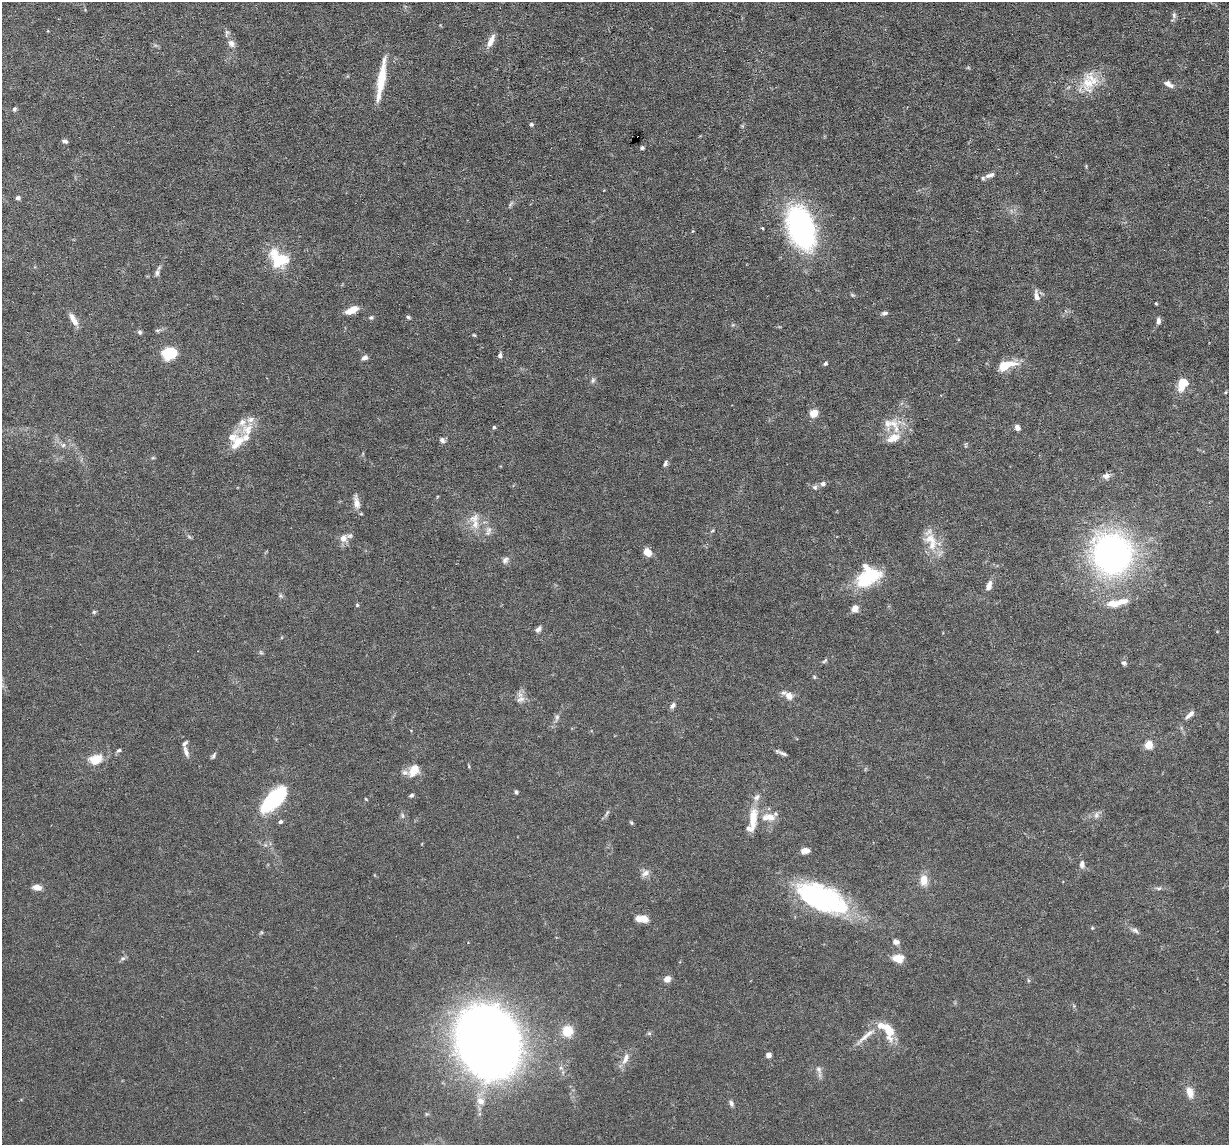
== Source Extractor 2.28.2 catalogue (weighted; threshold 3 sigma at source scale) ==
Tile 10 of 4 x 4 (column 2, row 3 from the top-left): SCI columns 1227-2453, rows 1262-2404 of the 4906 x 4927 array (HDU 1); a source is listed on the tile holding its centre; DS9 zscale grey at full resolution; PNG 1231 x 1147 px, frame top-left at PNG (2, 2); no overlay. Shown black and unused: <1% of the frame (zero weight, under 3 of 6 exposures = <1% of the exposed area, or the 3 px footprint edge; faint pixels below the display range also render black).
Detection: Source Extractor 2.28.2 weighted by HDU 2 'WHT'; one run over the whole footprint, this tile lists its part. Background 0.0968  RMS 0.0042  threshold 0.0172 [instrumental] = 3 sigma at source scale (4.09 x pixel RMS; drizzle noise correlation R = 1.36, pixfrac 0.8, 0.05/0.05 arcsec/px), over >= 5 px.
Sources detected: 135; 2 inside a brighter object's white glare — not listed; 16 inside a brighter listed object's ellipse — not listed separately; the other 117 listed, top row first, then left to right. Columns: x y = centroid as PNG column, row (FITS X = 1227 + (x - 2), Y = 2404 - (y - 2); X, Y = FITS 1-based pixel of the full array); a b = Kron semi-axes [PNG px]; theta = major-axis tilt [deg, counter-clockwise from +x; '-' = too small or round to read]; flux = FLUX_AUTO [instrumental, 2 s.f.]
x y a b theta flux
1174 15 8 5 -89 1
491 41 17 6 66 3.2
231 43 10 8 -49 1.9
381 79 49 7 81 11
1088 83 26 18 -88 9.6
1168 84 11 5 -33 2.1
14 109 6 5 - 0.67
531 124 5 5 - 0.62
637 138 3 3 - 1.6
65 141 6 4 -17 1
642 148 4 4 - 0.64
990 175 14 6 21 2
18 198 6 5 - 0.9
801 227 39 22 -71 89
763 228 3 3 - 0.51
278 260 25 19 -11 14
157 273 9 6 82 1.2
1036 296 14 6 -79 2.3
1156 303 4 3 - 0.45
352 310 15 7 24 4.3
885 313 7 4 19 1
408 317 5 5 - 0.57
371 318 6 5 - 0.65
73 319 17 7 -60 3.1
1158 321 8 5 84 1.4
157 330 6 4 -18 0.59
140 332 7 5 -35 0.75
474 335 5 3 - 0.39
169 353 14 11 9 12
500 355 7 5 79 0.92
364 358 7 5 33 1.6
825 364 5 4 - 0.7
1008 364 26 8 10 6.1
593 380 8 5 74 0.88
1182 384 17 11 65 6.1
1226 392 5 3 - 0.34
813 413 6 6 - 6.9
242 422 11 9 39 2.9
894 424 14 11 -42 5
494 427 4 4 - 0.6
1017 428 6 5 - 1.8
895 438 16 14 26 5.4
442 440 7 6 - 1.3
237 442 24 12 51 7.2
63 445 7 5 45 0.9
665 463 8 4 68 0.95
1106 476 10 8 7 1.7
823 484 6 6 - 1.2
815 487 7 6 - 1
356 502 20 7 -78 2.7
475 524 15 9 88 4
489 529 10 7 30 1.8
712 531 6 3 19 0.39
343 538 10 9 - 3.1
931 539 19 14 -14 6.2
647 552 8 7 - 4.1
1112 554 36 34 -67 130
505 560 10 7 38 1.5
867 578 35 17 25 18
989 586 10 6 70 2.9
280 596 6 5 - 0.65
1113 604 15 9 -1 4.7
357 605 5 5 - 0.47
855 608 8 7 - 2.5
94 612 5 4 - 0.58
538 629 9 6 47 1.3
261 653 6 4 -19 0.53
824 661 9 3 34 0.64
1124 663 7 5 -17 0.85
814 677 5 3 - 0.44
789 696 9 7 -38 3.4
521 699 13 9 28 2.3
673 705 8 5 63 1.3
1190 715 13 5 42 1.9
557 717 8 6 75 1.1
1149 745 5 5 - 13
119 750 6 4 17 0.65
186 751 15 6 -70 1.9
783 753 13 4 -23 1.2
213 756 9 4 65 0.8
96 759 19 13 20 6
414 770 19 12 57 5.5
516 792 5 4 - 0.62
412 795 6 4 41 0.77
274 799 32 13 45 35
366 799 5 3 - 0.32
402 815 6 4 -71 0.62
1096 815 9 5 69 1.2
770 817 13 9 -19 4.1
752 821 35 11 79 8.1
280 822 5 4 - 0.76
631 823 6 4 -44 0.48
805 851 8 5 8 3.1
1082 864 10 6 89 1.5
645 873 11 7 34 2.1
924 880 14 9 -90 4.1
37 887 11 7 -9 2.4
1159 888 8 4 1 0.8
824 898 45 31 -34 43
642 919 15 8 -5 3.9
1092 928 5 4 - 0.37
1135 930 11 6 -34 1.2
896 942 7 6 - 1.5
123 958 8 5 18 0.83
898 958 12 8 0 5
667 979 7 6 - 2.7
888 1030 27 12 -67 7.9
567 1031 13 12 - 6.8
649 1033 6 4 0 0.6
864 1037 23 6 43 3.4
488 1042 52 43 -69 480
768 1055 6 5 - 1.4
626 1058 18 7 67 3
819 1069 11 7 -66 1.7
1190 1092 15 8 -75 3.5
480 1101 14 10 -48 3.5
731 1103 7 5 -64 1.1
Overlapping masked pixels (flux is a lower limit): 1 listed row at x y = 637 138